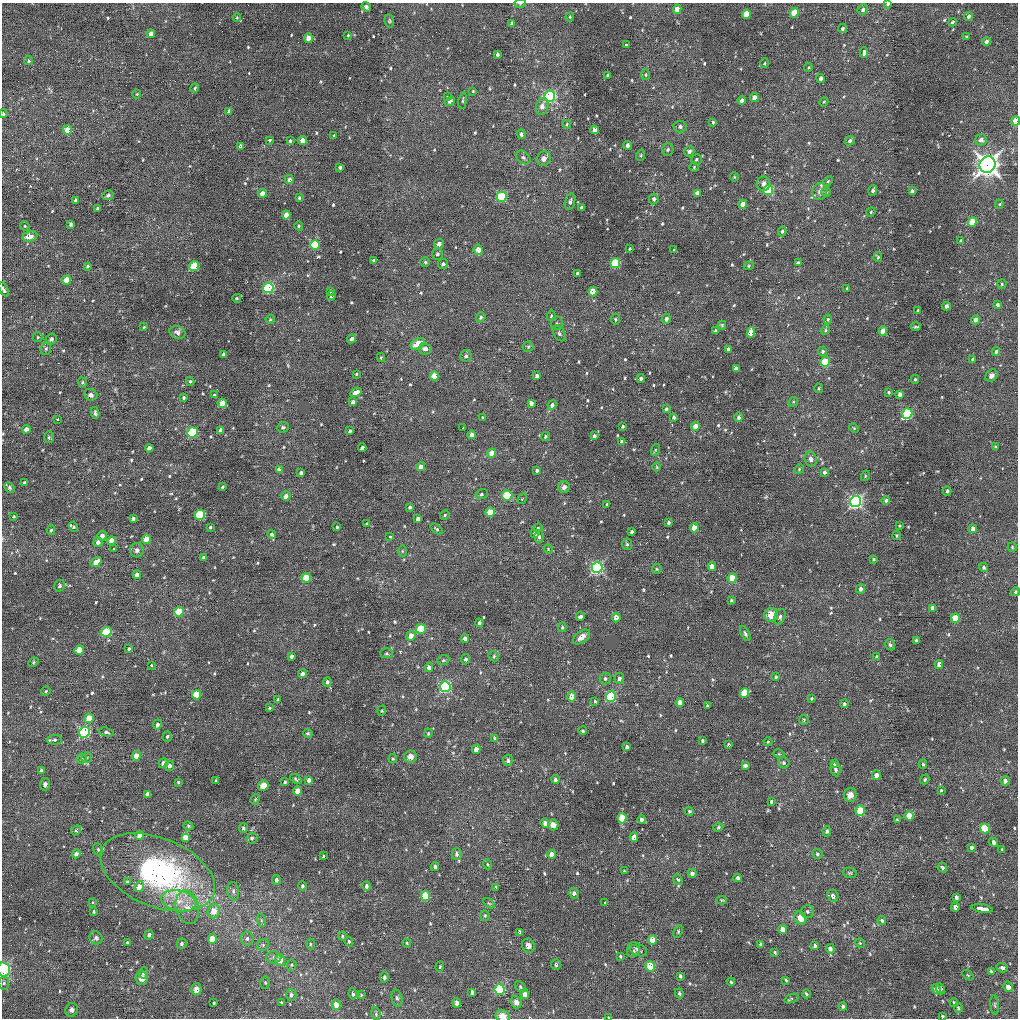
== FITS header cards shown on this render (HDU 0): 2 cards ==
NAXIS1  =                 1016 / length of data axis 1
NAXIS2  =                 1016 / length of data axis 2

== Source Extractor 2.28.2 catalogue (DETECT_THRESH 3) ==
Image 1016 x 1016 px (HDU 0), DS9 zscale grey, 1 PNG px = 1 image px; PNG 1020 x 1020 px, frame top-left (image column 1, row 1016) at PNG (2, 3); each listed source drawn as its Kron ellipse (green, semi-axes under 4 px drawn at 4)
Background 12.7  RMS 3.4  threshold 10.3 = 3 sigma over >= 5 px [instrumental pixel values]
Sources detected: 610; of the 610, the 500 brightest by FLUX_AUTO listed and drawn (110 fainter detections omitted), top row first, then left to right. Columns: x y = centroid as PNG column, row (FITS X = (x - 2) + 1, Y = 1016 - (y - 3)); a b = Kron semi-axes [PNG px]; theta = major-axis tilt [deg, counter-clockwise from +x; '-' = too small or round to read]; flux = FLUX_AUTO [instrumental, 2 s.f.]
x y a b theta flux
520 3 6 3 7 350
888 4 4 3 - 370
366 7 5 4 - 610
677 9 4 4 - 2800
863 10 5 5 - 620
794 13 5 4 - 5400
746 14 5 4 - 3500
969 16 4 4 - 600
570 17 4 4 - 270
237 18 4 4 - 280
389 21 7 5 -83 360
953 22 4 4 - 420
512 23 4 3 - 540
842 29 4 3 - 520
151 34 4 3 - 1200
348 35 3 3 - 260
967 37 3 3 - 280
308 38 4 4 - 2500
986 41 5 4 - 620
626 44 3 3 - 790
864 53 5 3 - 10000
497 54 4 3 - 670
29 61 4 4 - 350
765 63 4 3 - 230
808 67 4 3 - 230
608 75 3 3 - 320
646 75 5 4 - 330
821 78 4 3 - 790
195 88 4 3 - 280
473 91 3 3 - 230
137 94 4 4 - 240
447 96 3 3 - 880
550 96 5 5 - 39000
754 98 4 4 - 1900
742 100 4 3 - 1000
450 101 5 3 - 490
463 101 8 3 82 340
824 102 4 4 - 230
542 106 9 6 76 1400
229 111 4 3 - 880
3 114 4 4 - 440
1016 121 5 4 - 5600
713 122 3 3 - 250
567 124 4 4 - 280
680 126 6 6 - 560
67 130 4 4 - 4000
594 130 4 4 - 1700
521 134 5 4 - 830
334 135 3 3 - 2000
270 140 4 3 - 270
303 140 4 4 - 2300
981 140 5 5 - 1200
290 141 3 3 - 410
850 141 5 4 - 520
627 145 4 3 - 1100
241 146 4 3 - 770
668 150 6 5 - 450
689 151 5 5 - 630
641 155 6 3 71 270
523 157 8 6 -40 620
544 159 7 6 - 1300
696 159 5 5 - 370
987 165 8 7 - 200000
340 167 4 3 - 560
694 167 4 4 - 250
734 177 4 4 - 230
289 179 4 3 - 810
828 181 5 3 - 250
764 184 7 6 - 990
768 190 5 5 - 12000
820 191 8 7 - 1300
873 191 5 4 - 640
912 191 4 3 - 700
826 192 5 5 - 320
262 193 4 4 - 2200
697 193 3 3 - 32000
108 195 6 4 27 450
502 197 5 5 - 19000
299 198 3 3 - 320
654 199 5 4 - 680
76 200 4 3 - 920
570 201 8 5 73 690
743 204 4 4 - 2600
999 204 4 4 - 250
97 208 3 2 - 290
582 208 4 3 - 620
871 212 5 4 - 240
286 215 4 4 - 2900
972 222 5 4 - 6100
70 224 3 3 - 350
25 226 5 4 - 260
299 226 4 4 - 350
782 231 5 4 - 430
30 236 7 5 13 2300
961 241 4 3 - 400
439 244 5 4 - 1100
315 245 5 4 - 12000
630 249 3 3 - 240
478 250 5 4 - 2300
674 250 3 3 - 260
437 254 6 5 - 520
878 257 5 4 - 340
374 260 3 3 - 270
425 262 5 4 - 320
615 263 5 4 - 15000
798 263 4 3 - 400
443 264 5 5 - 660
88 266 4 4 - 400
194 266 5 4 - 11000
749 266 5 4 - 250
577 273 4 3 - 530
67 280 5 4 - 4900
1002 284 4 4 - 340
268 288 5 5 - 19000
847 288 3 3 - 350
4 289 7 3 -63 640
330 291 3 3 - 280
593 291 5 4 - 5200
331 296 4 3 - 360
237 298 4 3 - 290
998 305 4 4 - 590
946 306 4 3 - 670
918 310 3 3 - 240
551 316 5 4 - 340
481 317 5 4 - 400
270 319 4 4 - 260
615 319 5 3 - 290
666 319 5 4 - 740
828 319 5 3 - 310
975 320 4 4 - 1200
557 323 7 6 - 520
722 325 4 3 - 270
144 327 4 3 - 240
916 327 5 2 - 310
825 330 5 4 - 300
715 331 3 3 - 410
883 331 4 4 - 3100
178 332 8 6 -18 840
751 332 5 4 - 5100
559 333 8 5 -62 550
38 337 5 4 - 250
51 339 6 5 - 490
352 339 4 4 - 930
418 344 8 5 29 3400
528 347 5 5 - 350
46 349 6 5 - 370
425 349 6 5 - 960
728 349 4 3 - 600
823 351 4 4 - 490
996 352 4 4 - 510
224 354 4 4 - 1100
466 356 6 5 - 550
381 358 4 4 - 280
973 359 3 3 - 430
825 362 5 4 - 9900
736 369 4 4 - 1000
356 374 3 2 - 230
434 376 4 4 - 4000
537 376 4 4 - 910
991 376 7 5 47 810
641 378 4 4 - 580
915 379 4 4 - 280
190 381 4 3 - 300
83 382 5 4 - 260
819 388 5 3 - 230
356 392 6 4 27 1800
888 392 3 2 - 250
900 394 4 3 - 1000
91 395 7 5 -21 710
214 395 3 3 - 1700
184 398 3 3 - 3200
353 402 4 4 - 1000
793 402 5 4 - 270
222 403 5 4 - 3300
531 403 4 4 - 990
552 405 5 4 - 1000
666 409 4 3 - 370
95 413 6 3 -80 410
907 414 5 5 - 27000
482 417 3 3 - 1100
674 417 3 3 - 490
739 417 5 4 - 560
57 419 3 3 - 2000
623 426 3 3 - 310
695 426 4 4 - 2800
283 427 6 5 - 480
463 428 3 2 - 470
854 428 5 4 - 230
26 429 4 4 - 1800
221 430 4 4 - 1400
350 431 3 3 - 360
192 432 5 5 - 19000
471 435 4 4 - 1500
594 436 4 3 - 760
49 437 6 5 - 390
545 437 4 4 - 440
622 442 4 4 - 1500
995 447 3 2 - 240
149 448 4 4 - 1100
362 448 4 4 - 1200
655 450 6 4 72 250
492 453 4 4 - 2900
811 459 7 6 - 890
421 467 4 4 - 2000
657 467 4 4 - 230
279 469 4 3 - 840
799 469 5 4 - 280
537 470 3 3 - 530
824 472 3 3 - 6700
301 473 4 3 - 600
865 476 5 3 - 230
25 483 4 3 - 530
223 487 4 2 - 260
564 487 6 5 - 900
9 488 6 4 -49 430
947 491 4 3 - 330
482 494 6 5 - 450
507 495 5 5 - 13000
286 496 5 4 - 1100
522 499 6 3 56 250
886 500 4 4 - 510
856 501 6 5 - 61000
607 504 3 3 - 260
410 507 3 3 - 2200
490 512 4 4 - 4600
200 515 5 5 - 16000
445 515 5 4 - 300
14 516 4 3 - 230
133 519 4 3 - 660
418 519 4 4 - 1000
668 523 3 3 - 520
367 524 3 2 - 230
899 526 3 2 - 240
73 527 5 4 - 360
210 527 3 3 - 320
337 527 3 3 - 280
538 528 5 4 - 290
694 528 4 4 - 3800
437 529 7 4 -37 390
973 529 4 4 - 1700
51 530 5 4 - 350
632 532 3 3 - 370
272 534 4 4 - 430
535 534 4 4 - 830
897 535 4 3 - 260
102 536 5 4 - 1300
390 536 3 3 - 1100
539 537 6 4 -88 460
146 539 4 4 - 3100
111 540 4 4 - 2200
98 542 5 4 - 950
627 544 6 5 - 350
1012 547 5 4 - 300
114 549 3 3 - 950
548 549 5 4 - 240
137 550 7 7 - 840
402 551 5 3 - 230
204 557 4 3 - 430
873 559 3 3 - 260
96 562 6 4 35 2700
712 566 4 4 - 2200
984 567 5 4 - 480
597 568 5 5 - 50000
657 569 5 4 - 270
137 575 4 4 - 1200
306 578 5 4 - 7400
732 578 5 4 - 5300
60 586 6 5 - 470
860 589 4 4 - 850
1015 592 4 4 - 370
731 600 3 2 - 260
933 608 4 4 - 1500
179 612 5 4 - 8100
771 615 7 7 - 2800
580 617 4 3 - 620
780 617 8 5 69 620
616 618 4 4 - 2400
955 618 4 4 - 6600
479 623 4 4 - 780
562 627 5 4 - 330
421 629 5 4 - 8000
106 632 5 5 - 11000
745 634 8 4 -62 490
411 636 5 4 - 2200
582 637 10 5 37 1600
465 639 4 4 - 970
916 640 3 3 - 260
890 645 6 5 - 450
129 649 4 3 - 410
79 650 5 4 - 6600
386 653 6 5 - 360
291 656 4 3 - 610
494 656 5 5 - 330
877 657 3 3 - 290
466 659 5 4 - 550
443 660 6 5 - 400
33 662 5 4 - 310
939 664 4 3 - 1500
151 665 3 3 - 1400
429 667 4 4 - 1200
303 674 4 4 - 1100
776 677 3 3 - 340
605 678 6 5 - 520
619 678 5 5 - 680
327 682 4 4 - 630
445 687 5 5 - 32000
46 691 5 4 - 240
744 693 5 4 - 8900
197 695 5 4 - 7600
572 697 5 4 - 3000
611 697 5 5 - 22000
812 698 3 3 - 280
278 700 4 3 - 500
595 701 3 3 - 270
680 703 4 4 - 2800
844 704 4 4 - 460
707 706 3 3 - 370
270 708 4 3 - 260
382 711 5 4 - 270
89 718 5 4 - 4900
804 720 5 5 - 280
157 724 5 4 - 720
583 731 4 4 - 330
84 732 5 5 - 32000
106 732 8 4 -14 440
308 733 5 4 - 300
428 733 4 3 - 260
167 736 5 4 - 390
495 738 3 3 - 2200
55 740 7 4 3 420
702 741 3 3 - 330
768 742 4 4 - 230
728 744 3 3 - 310
627 747 4 3 - 570
476 749 4 4 - 2100
779 754 5 3 - 230
136 756 4 4 - 3500
410 757 6 6 - 1500
87 758 6 5 - 320
81 759 5 5 - 450
393 759 4 4 - 270
508 760 5 5 - 760
163 763 5 4 - 1500
784 763 6 5 - 540
834 763 4 3 - 500
923 764 4 4 - 380
745 765 3 3 - 9000
169 766 5 4 - 850
836 769 7 5 -80 570
41 770 4 3 - 480
876 775 5 4 - 1300
296 779 6 3 -35 370
555 779 4 3 - 570
925 779 5 4 - 300
216 780 3 2 - 260
309 780 4 4 - 1100
1005 781 5 4 - 1200
178 782 3 3 - 290
285 782 4 3 - 310
45 784 6 5 - 600
263 786 5 5 - 2600
941 790 3 3 - 270
298 791 5 4 - 2700
147 794 4 4 - 950
850 795 7 6 - 1900
255 799 5 4 - 260
771 801 3 3 - 300
860 810 5 4 - 6200
689 811 4 4 - 290
909 816 5 4 - 5100
622 818 5 4 - 9000
642 820 4 3 - 820
897 820 4 3 - 240
545 823 5 4 - 1200
553 825 6 5 - 1700
188 826 5 4 - 300
718 827 5 4 - 310
243 828 5 4 - 530
985 828 5 4 - 9600
76 830 5 4 - 290
827 831 5 4 - 550
139 835 5 4 - 1800
185 837 3 3 - 51000
634 837 5 4 - 2600
252 838 5 5 - 410
994 842 4 4 - 910
972 848 4 3 - 910
98 849 6 5 - 310
1002 849 3 3 - 250
76 854 4 4 - 1100
457 854 6 5 - 590
552 854 4 4 - 2100
817 854 5 4 - 400
323 856 3 2 - 230
487 864 5 3 - 270
435 867 4 3 - 860
942 868 5 4 - 570
624 871 3 2 - 240
157 872 60 34 -22 59000
692 873 4 4 - 770
850 873 7 5 -12 340
738 878 4 3 - 710
678 879 6 4 -48 360
276 880 5 4 - 580
127 882 4 4 - 240
302 886 4 4 - 400
366 886 5 4 - 710
139 887 5 4 - 2300
496 887 3 3 - 310
233 891 9 6 -82 740
574 893 5 5 - 620
426 896 5 4 - 10000
833 896 6 5 - 1000
956 897 4 3 - 15000
721 900 5 4 - 270
179 901 18 10 -13 3700
92 902 3 3 - 830
605 902 3 3 - 890
489 903 6 3 -36 270
187 907 17 11 -78 3600
955 907 4 4 - 1000
982 908 10 3 -10 26000
214 911 7 6 - 2900
807 911 6 6 - 440
94 912 3 3 - 350
485 915 5 4 - 300
800 918 7 5 -61 2300
261 920 6 4 -72 390
882 920 4 4 - 380
783 929 4 4 - 2200
678 931 6 4 65 330
520 932 4 3 - 640
149 935 5 4 - 780
342 936 4 4 - 270
96 938 7 6 - 600
247 938 7 6 - 790
212 939 5 4 - 4400
652 940 5 4 - 4000
349 942 5 3 - 350
127 943 3 3 - 280
407 943 4 3 - 260
860 943 5 4 - 230
182 944 5 5 - 460
310 944 5 3 - 260
760 944 3 3 - 390
263 945 6 5 - 490
528 945 7 6 - 1300
815 946 4 3 - 430
637 949 10 6 -25 730
830 949 5 4 - 1000
633 951 6 6 - 560
775 952 4 3 - 340
620 956 4 3 - 260
274 957 8 6 0 740
280 960 5 5 - 2900
291 965 5 5 - 380
556 965 5 4 - 450
650 966 5 4 - 8700
440 967 5 4 - 260
1002 968 5 4 - 550
4 969 7 6 - 17000
991 971 4 3 - 320
143 973 5 4 - 490
968 975 6 3 -36 230
680 976 4 3 - 470
384 977 5 4 - 490
142 978 7 6 - 1700
786 980 3 3 - 260
731 982 4 3 - 380
4 983 6 5 - 450
265 983 6 4 -86 400
520 987 6 4 -45 380
1008 987 5 4 - 1600
196 989 6 5 - 1700
936 989 5 4 - 1400
940 989 5 3 - 480
499 990 5 5 - 26000
472 992 4 3 - 700
679 993 5 4 - 410
353 994 6 4 -81 390
525 994 5 4 - 2600
806 994 4 3 - 330
291 995 6 5 - 710
361 995 4 4 - 240
397 998 8 5 -75 590
791 998 7 4 19 320
281 1002 3 3 - 2100
516 1002 6 5 - 1400
954 1002 4 3 - 290
214 1003 3 3 - 320
457 1003 4 3 - 1200
336 1005 5 4 - 2400
995 1005 10 4 -85 350
843 1006 4 3 - 530
958 1008 5 4 - 280
72 1010 7 6 - 790
376 1014 7 4 -82 420
503 1016 7 6 - 2100
942 1016 3 3 - 280
609 1017 3 2 - 390
At the frame edge (FLAGS 8, measured only in part): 10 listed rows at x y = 520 3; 888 4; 3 114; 1016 121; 4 289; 1015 592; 4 969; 503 1016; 942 1016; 609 1017
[110 fainter detections neither listed nor drawn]

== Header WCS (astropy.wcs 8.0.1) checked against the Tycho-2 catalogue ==
Header WCS as astropy/WCSLIB reads it (applying the file's SIP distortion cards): RA---SIN-SIP/DEC--SIN-SIP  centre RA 14:03:51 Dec +29:56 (210.96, +29.93 deg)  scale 2.76 arcsec/px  FOV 46.7' x 46.4'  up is +26 deg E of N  parity normal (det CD < 0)
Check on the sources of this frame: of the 60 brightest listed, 18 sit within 3.9 arcsec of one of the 33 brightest Tycho-2 stars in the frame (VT <= 12.86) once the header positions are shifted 0.53 arcsec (0.19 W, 0.49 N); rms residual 1.32 arcsec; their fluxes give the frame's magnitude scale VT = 22.42 - 2.5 log10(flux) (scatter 0.16 mag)
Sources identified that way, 18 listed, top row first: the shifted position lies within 3.9 arcsec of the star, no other Tycho-2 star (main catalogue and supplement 1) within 7.8 arcsec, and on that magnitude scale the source's flux lands within +1.5 / -3 mag of the star's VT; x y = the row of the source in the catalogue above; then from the Tycho-2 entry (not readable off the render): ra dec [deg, ICRS J2000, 3 dp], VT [Tycho-2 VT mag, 2 dp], TYC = Tycho-2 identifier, HIP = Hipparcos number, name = IAU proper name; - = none
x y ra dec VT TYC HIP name
550 96 211.093 +30.226 11.83 2545-973-1 - -
987 165 210.717 +30.326 9.19 2545-741-1 68627 -
502 197 211.092 +30.141 11.89 2545-811-1 - -
268 288 211.242 +30.000 11.68 2545-864-1 - -
825 362 210.770 +30.137 12.42 2545-1068-1 - -
192 432 211.246 +29.876 11.77 2012-878-1 - -
507 495 210.971 +29.939 12.12 2012-951-1 - -
856 501 210.692 +30.051 11.49 2545-988-1 - -
306 578 211.100 +29.815 12.71 2012-767-1 - -
179 612 211.187 +29.749 12.56 2012-822-1 - -
421 629 210.988 +29.819 12.17 2012-461-1 - -
106 632 211.237 +29.710 12.16 2012-701-1 - -
445 687 210.947 +29.787 12.10 2012-868-1 - -
611 697 210.812 +29.836 12.26 2012-945-1 - -
84 732 211.216 +29.634 12.11 2012-544-1 - -
985 828 210.465 +29.870 12.53 2012-953-1 - -
212 939 211.036 +29.536 12.06 2012-1123-1 - -
499 990 210.790 +29.597 11.17 2012-1004-1 - -